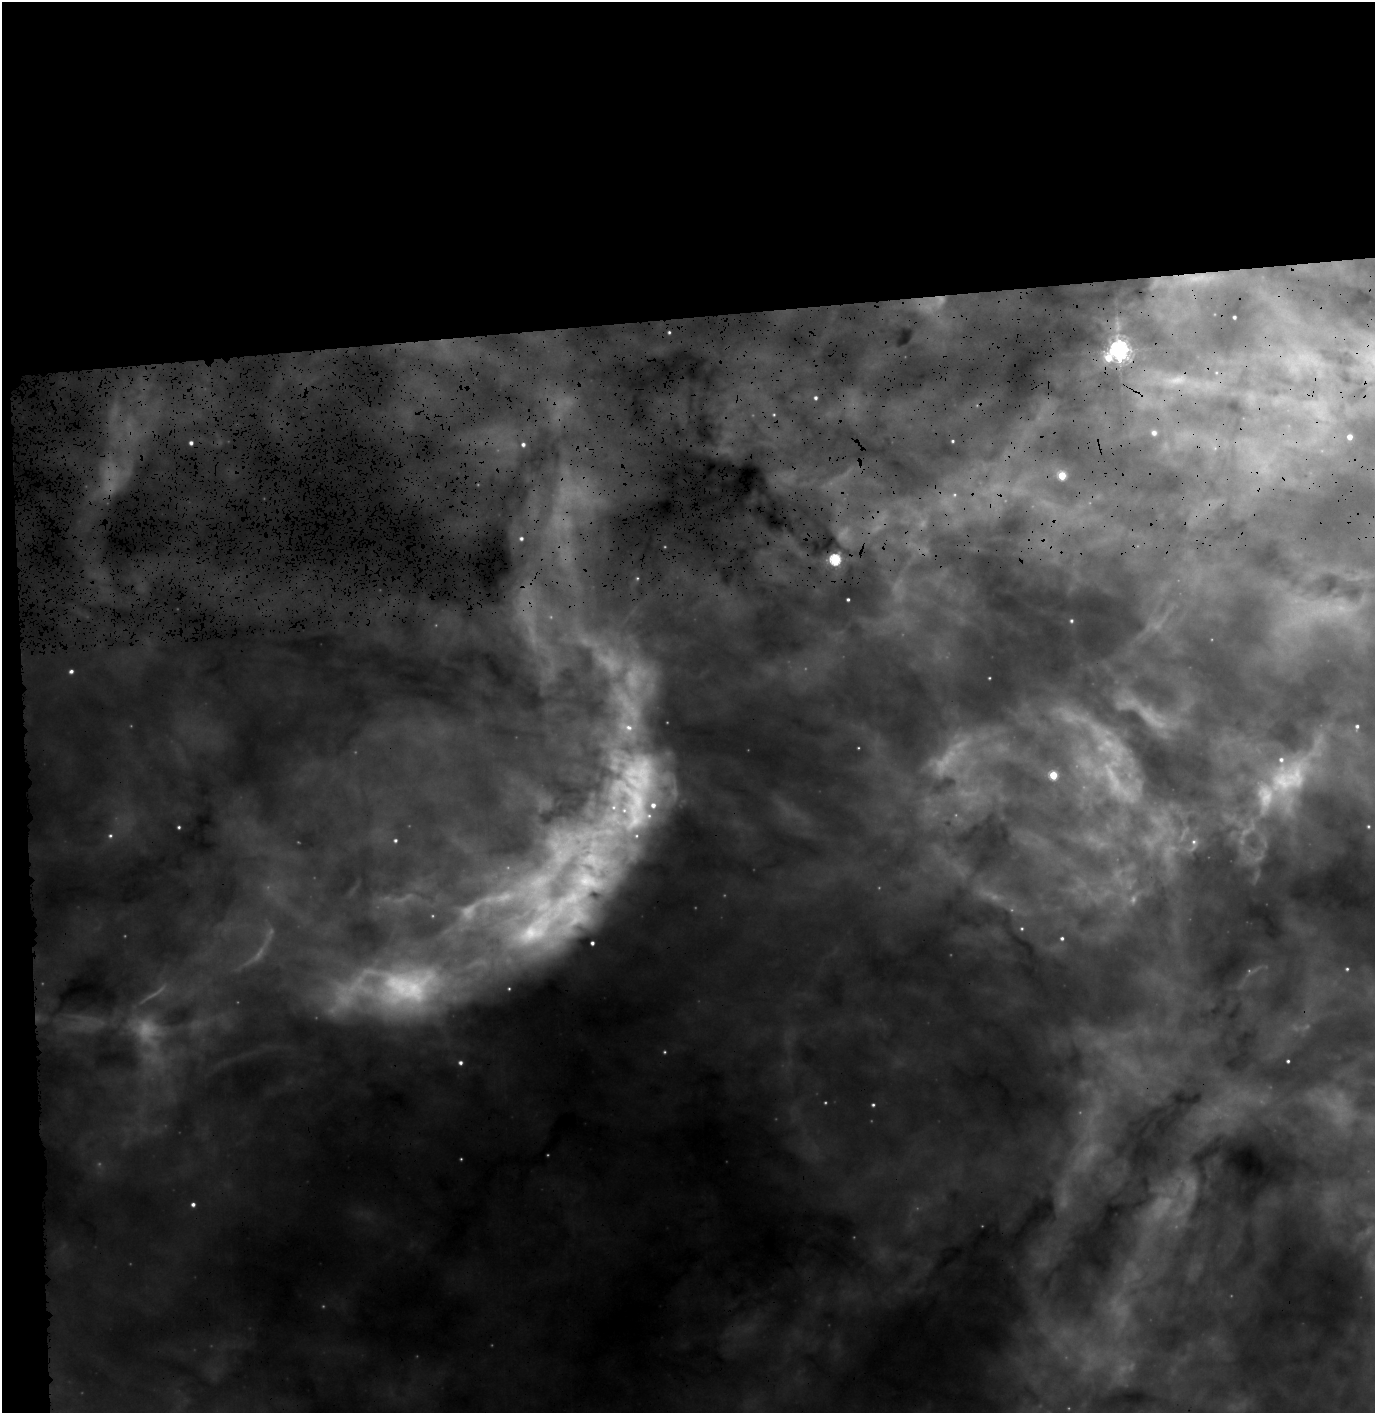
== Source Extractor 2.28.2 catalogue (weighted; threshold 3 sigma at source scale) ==
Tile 1 of 3 x 3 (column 1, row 1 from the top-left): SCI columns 162-1534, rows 3383-4793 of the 4545 x 5356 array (HDU 1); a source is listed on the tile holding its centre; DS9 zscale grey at full resolution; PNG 1377 x 1415 px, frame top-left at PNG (2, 2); no overlay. Shown black and unused: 25% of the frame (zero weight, under 3 of 4 exposures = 25% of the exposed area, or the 3 px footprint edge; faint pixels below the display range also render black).
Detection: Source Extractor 2.28.2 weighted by HDU 2 'WHT'; one run over the whole footprint, this tile lists its part. Background 0.672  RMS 0.12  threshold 0.528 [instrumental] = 3 sigma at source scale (4.5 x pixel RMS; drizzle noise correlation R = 1.50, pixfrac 1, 0.05/0.05 arcsec/px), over >= 5 px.
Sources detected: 63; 15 too faint to see at this stretch — not listed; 7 inside a brighter listed object's ellipse — not listed separately; the other 41 listed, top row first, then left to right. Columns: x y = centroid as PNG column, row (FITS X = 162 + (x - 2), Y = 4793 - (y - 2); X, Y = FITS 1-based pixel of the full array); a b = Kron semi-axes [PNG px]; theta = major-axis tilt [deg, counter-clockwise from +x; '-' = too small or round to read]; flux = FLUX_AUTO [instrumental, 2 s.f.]
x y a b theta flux
1234 317 3 3 - 20
669 332 4 3 - 18
1119 351 16 7 -88 7000
1108 358 9 7 -79 270
816 398 5 4 - 32
774 415 4 4 - 14
1154 433 7 6 - 55
1350 437 4 4 - 94
953 441 3 3 - 15
191 443 5 5 - 45
523 444 6 6 - 46
1062 475 5 5 - 430
954 495 6 5 - 31
521 538 6 6 - 42
835 559 6 5 - 1400
637 578 4 4 - 13
848 599 3 3 - 19
1071 621 4 4 - 21
71 671 6 5 - 39
989 678 3 2 - 9.4
1357 726 5 5 - 30
858 748 3 2 - 8.2
1053 775 5 5 - 510
1115 779 101 35 -63 2500
1288 779 77 47 43 2300
633 791 163 87 68 7500
1368 826 5 5 - 18
179 827 4 4 - 20
110 836 7 6 - 37
395 840 5 4 - 24
1194 842 9 8 - 59
536 929 100 46 49 3900
1022 929 5 4 - 15
1062 938 3 3 - 23
1347 969 5 5 - 20
408 987 101 58 10 3500
1288 1061 3 3 - 20
460 1063 6 5 - 43
873 1105 4 3 - 19
461 1159 4 3 - 11
193 1204 5 5 - 40
Overlapping masked pixels (flux is a lower limit): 1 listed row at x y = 408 987